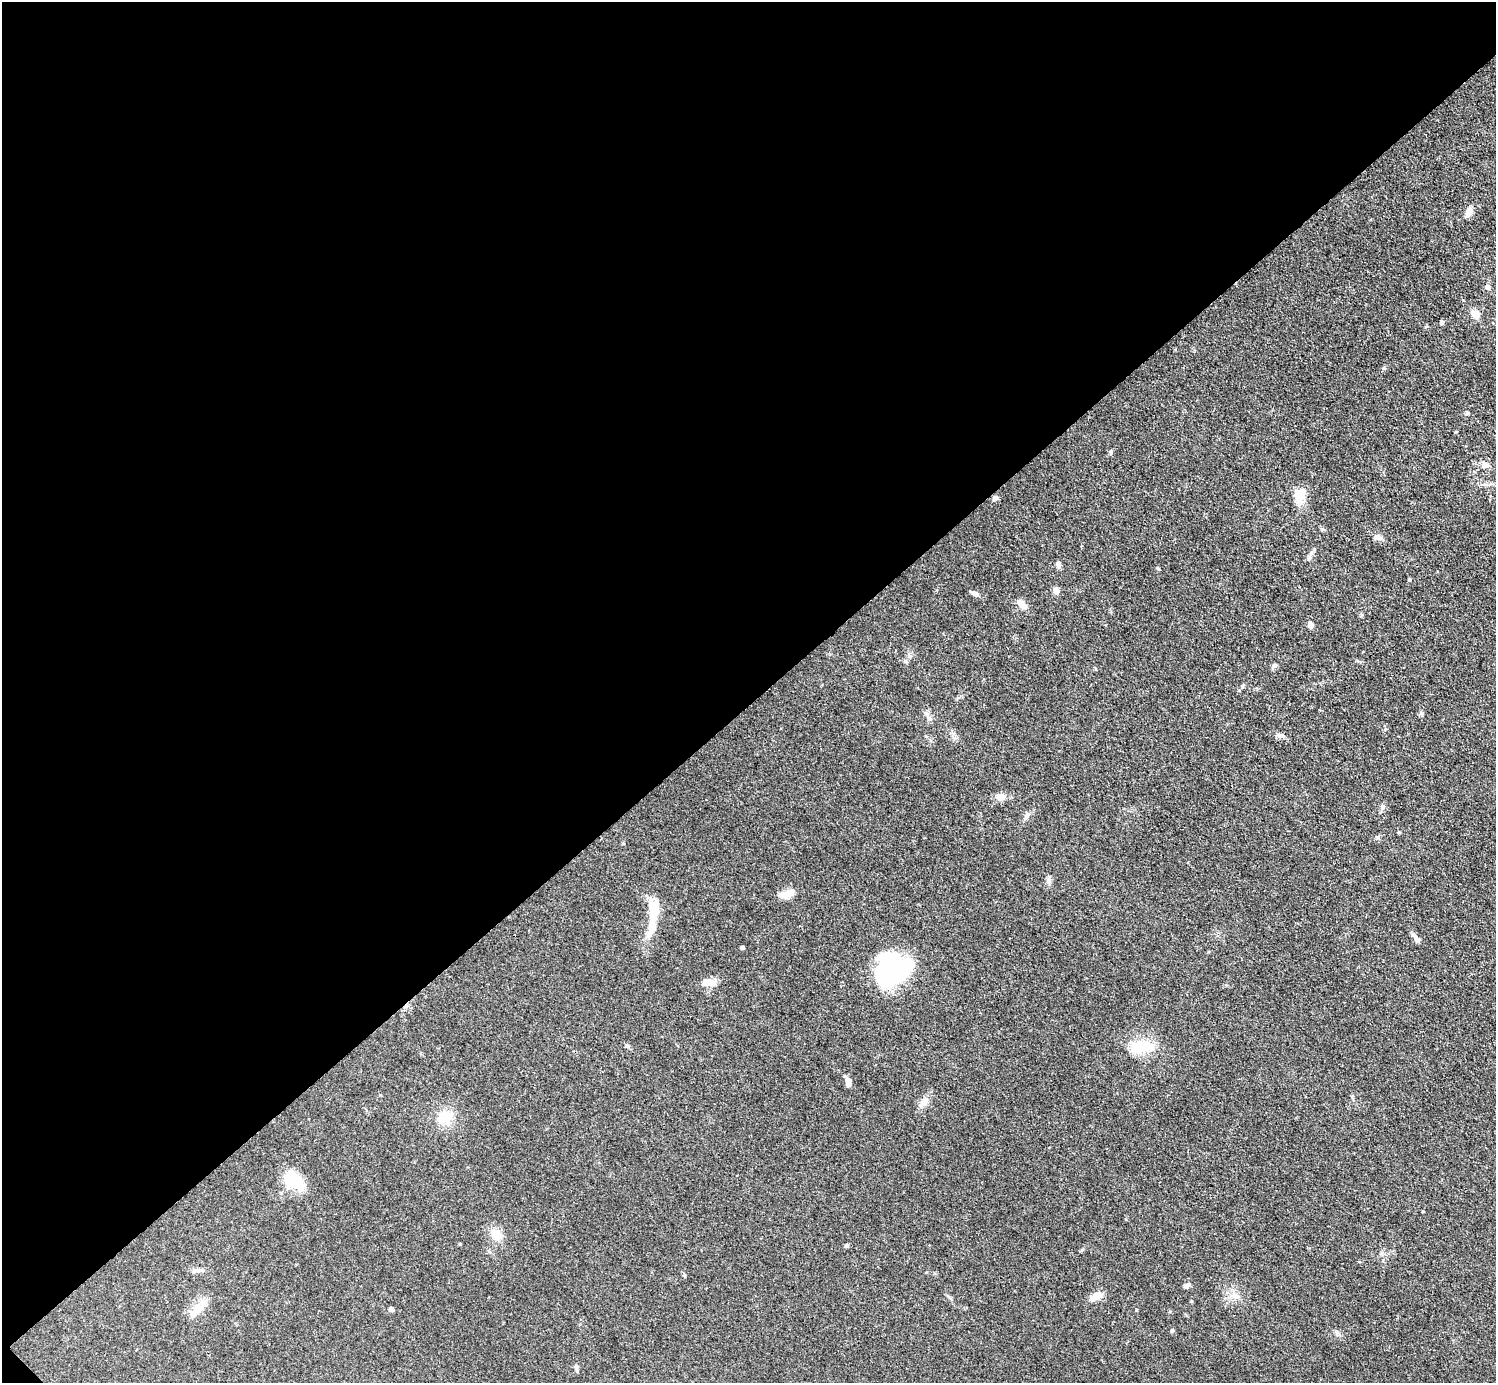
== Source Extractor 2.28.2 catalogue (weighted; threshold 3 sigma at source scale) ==
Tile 5 of 4 x 4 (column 1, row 2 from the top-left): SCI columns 4-1497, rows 3062-4442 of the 5982 x 5980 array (HDU 1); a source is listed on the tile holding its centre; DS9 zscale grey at full resolution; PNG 1498 x 1385 px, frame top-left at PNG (2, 2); no overlay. Shown black and unused: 51% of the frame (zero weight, under 3 of 4 exposures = <1% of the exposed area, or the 3 px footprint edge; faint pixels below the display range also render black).
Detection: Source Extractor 2.28.2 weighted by HDU 2 'WHT'; one run over the whole footprint, this tile lists its part. Background 0.077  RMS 0.0058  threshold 0.0259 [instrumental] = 3 sigma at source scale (4.5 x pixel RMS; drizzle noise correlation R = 1.50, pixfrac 1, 0.05/0.05 arcsec/px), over >= 5 px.
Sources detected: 49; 1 inside a brighter object's white glare — not listed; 1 inside a brighter listed object's ellipse — not listed separately; the other 47 listed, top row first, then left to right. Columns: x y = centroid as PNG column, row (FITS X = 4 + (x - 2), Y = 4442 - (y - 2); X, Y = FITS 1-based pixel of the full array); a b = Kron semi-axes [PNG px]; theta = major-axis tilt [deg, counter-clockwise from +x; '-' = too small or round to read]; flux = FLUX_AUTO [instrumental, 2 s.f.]
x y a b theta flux
1469 212 15 7 59 3.8
1488 287 5 5 - 2.1
1475 314 9 7 -54 5.4
1442 322 4 4 - 1.5
1467 413 5 4 - 1.2
1111 452 5 5 - 0.87
1485 465 9 8 - 2.6
1299 496 20 13 74 8.1
995 498 7 6 - 1.7
1378 537 11 6 -16 2.3
1058 565 9 5 -84 1.8
1410 579 4 4 - 0.82
1056 590 8 6 -80 2.8
975 594 10 5 -20 1.8
1022 604 16 8 -40 4.1
1310 625 7 6 - 2.3
905 661 6 4 -70 0.84
1274 665 6 6 - 1.5
1421 713 6 5 - 1
1001 796 12 8 10 4.1
1382 807 7 7 - 1.6
1399 832 4 4 - 0.56
1378 837 6 4 72 0.86
1049 881 12 4 87 1.6
788 893 23 8 20 5.1
653 913 45 10 84 19
1417 939 10 6 -38 2
742 948 4 3 - 1.2
892 968 33 30 44 73
709 983 21 9 -3 4.8
627 1046 6 5 - 0.87
1141 1047 31 15 2 17
848 1082 11 6 -83 2.8
924 1103 13 8 48 4.2
445 1117 15 12 25 12
293 1179 26 16 -38 18
1423 1211 3 2 - 0.44
496 1234 18 11 -49 6.7
460 1244 4 3 - 0.47
846 1246 5 5 - 0.88
199 1270 13 5 5 2.2
1186 1286 7 6 - 1.8
1096 1296 15 8 31 5.6
391 1309 4 4 - 3
196 1311 13 9 56 5
1172 1331 5 4 - 1
576 1368 8 5 -75 1.2
Unlisted compact peaks at least as high as the median listed source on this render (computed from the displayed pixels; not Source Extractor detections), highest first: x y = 1322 529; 1158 569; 1311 553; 1242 687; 1026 816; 1136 1310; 1082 1250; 1362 615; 1456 432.